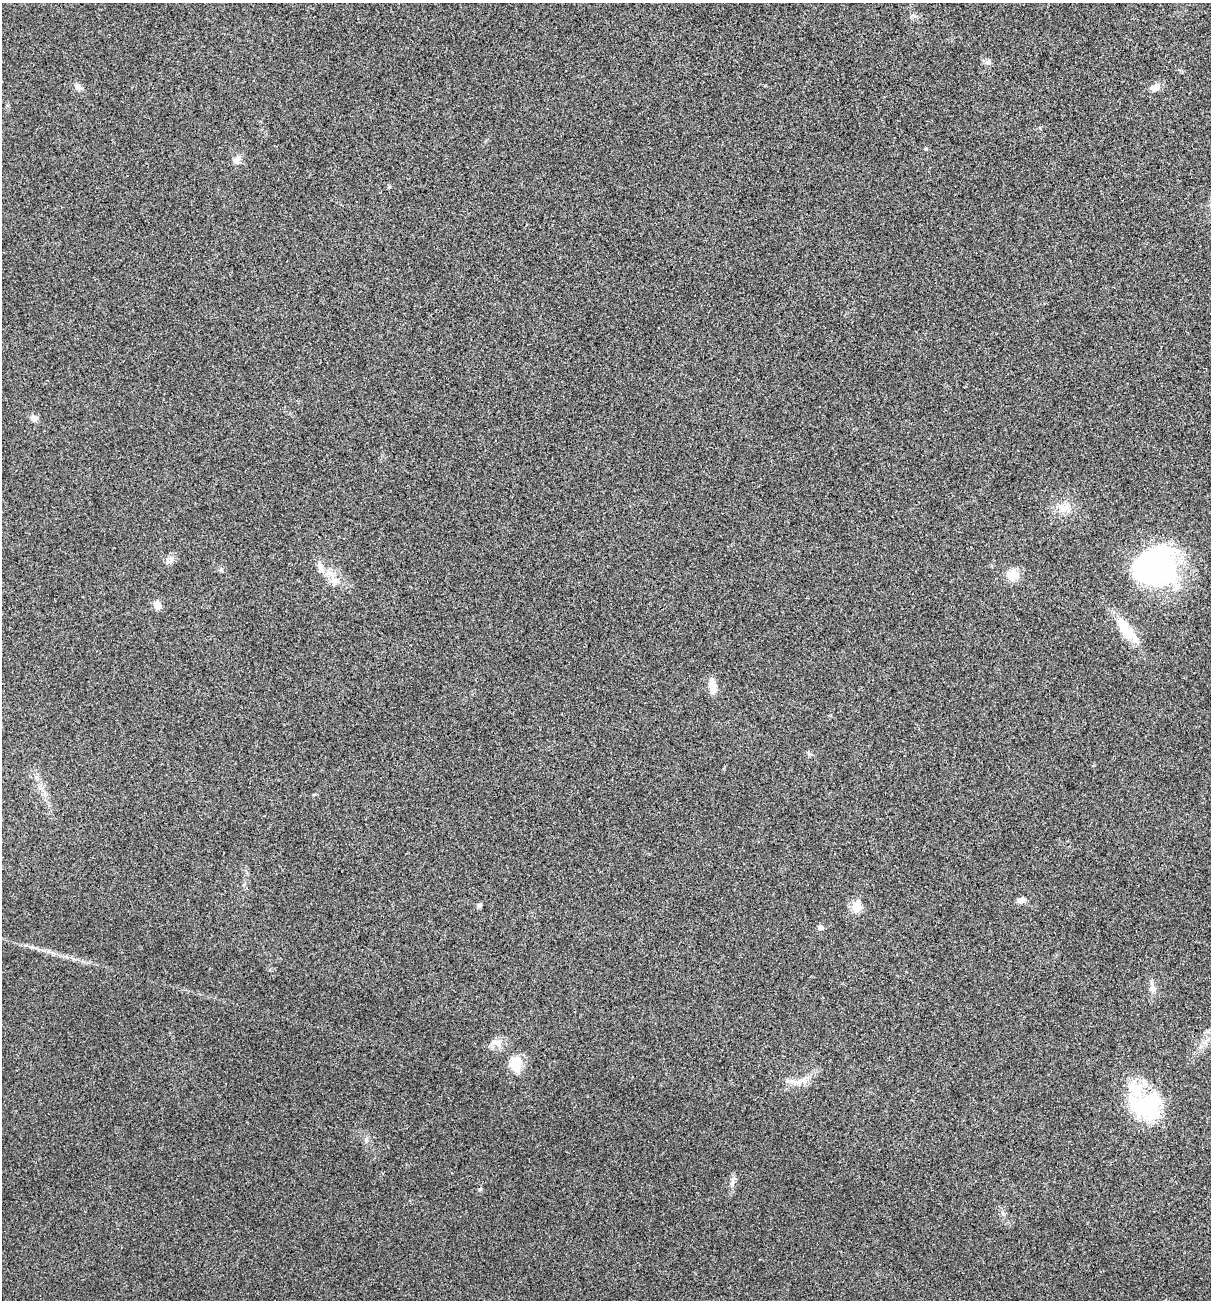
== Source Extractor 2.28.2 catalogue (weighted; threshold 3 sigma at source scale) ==
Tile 6 of 4 x 4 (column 2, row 2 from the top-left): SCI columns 1340-2548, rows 2604-3901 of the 5220 x 5205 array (HDU 1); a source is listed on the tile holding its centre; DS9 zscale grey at full resolution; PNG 1213 x 1302 px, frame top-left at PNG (2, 3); no overlay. Shown black and unused: <1% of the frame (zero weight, under 3 of 4 exposures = <1% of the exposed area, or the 3 px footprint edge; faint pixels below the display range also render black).
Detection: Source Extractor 2.28.2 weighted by HDU 2 'WHT'; one run over the whole footprint, this tile lists its part. Background 0.0264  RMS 0.0059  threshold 0.0265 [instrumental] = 3 sigma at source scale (4.5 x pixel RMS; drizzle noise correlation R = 1.50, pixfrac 1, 0.05/0.05 arcsec/px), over >= 5 px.
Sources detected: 25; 2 inside a brighter listed object's ellipse — not listed separately; the other 23 listed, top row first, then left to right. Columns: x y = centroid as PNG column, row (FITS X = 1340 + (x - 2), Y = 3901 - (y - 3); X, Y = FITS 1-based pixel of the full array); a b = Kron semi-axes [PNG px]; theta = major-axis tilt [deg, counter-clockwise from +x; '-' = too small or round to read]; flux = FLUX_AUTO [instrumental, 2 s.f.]
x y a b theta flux
987 62 8 6 -2 1.7
78 87 11 7 -36 2.6
1155 88 9 7 15 4.5
236 160 9 9 - 2.6
34 418 9 7 2 2.7
1063 508 17 9 -8 6
1155 567 45 38 14 120
330 573 13 8 -31 5.3
1013 575 13 11 8 9.1
157 605 8 7 - 5.3
1124 628 34 14 -52 15
712 686 16 8 -80 6.1
314 794 5 3 - 0.57
1021 900 9 7 7 3.1
479 905 6 5 - 1.4
856 907 6 5 - 22
820 927 5 5 - 2.3
494 1042 10 8 12 3
515 1064 17 12 -83 12
796 1082 10 4 12 2.3
1146 1105 38 32 10 44
732 1183 14 5 76 2.5
480 1189 5 4 - 0.7
Unlisted compact peaks at least as high as the median listed source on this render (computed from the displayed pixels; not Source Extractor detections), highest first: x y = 926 149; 809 754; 1154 990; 366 1140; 221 570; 171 560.